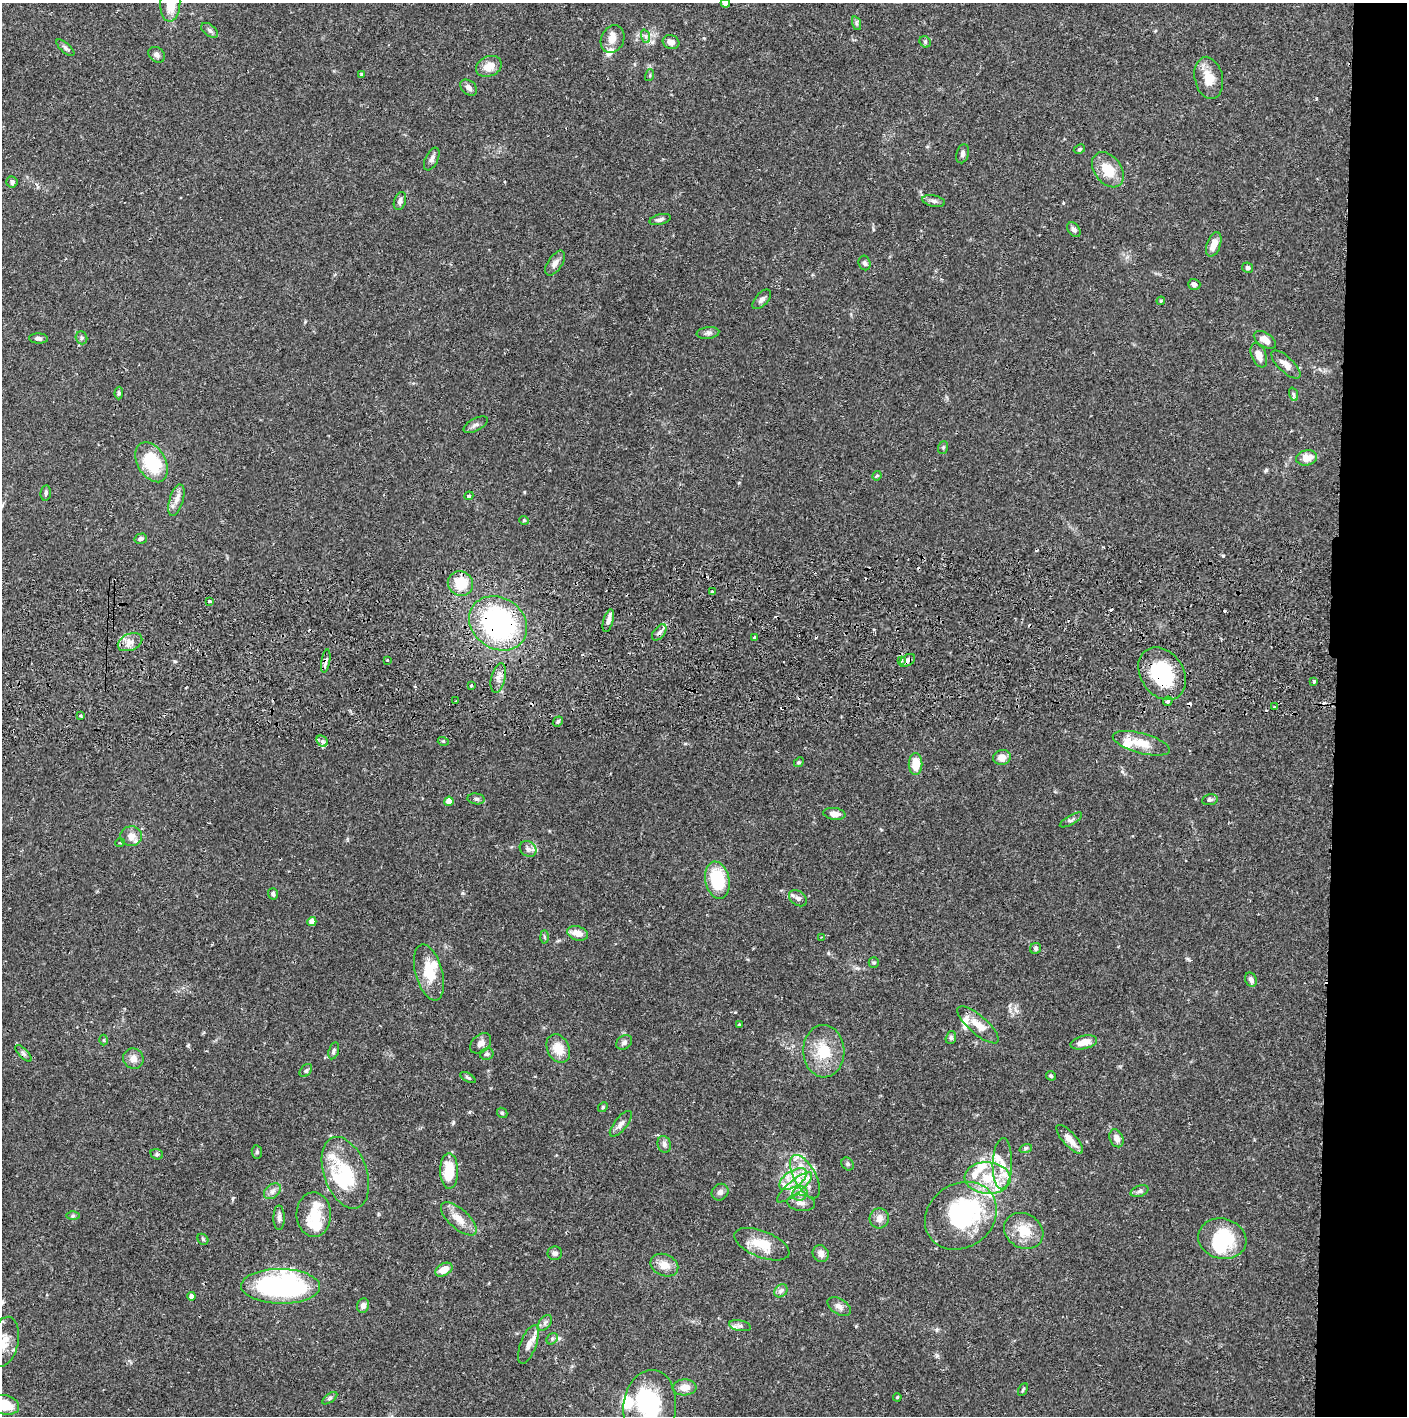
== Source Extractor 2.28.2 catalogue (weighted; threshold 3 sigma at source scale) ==
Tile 6 of 3 x 3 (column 3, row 2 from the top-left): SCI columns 2816-4220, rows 1472-2885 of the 4227 x 4357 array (HDU 1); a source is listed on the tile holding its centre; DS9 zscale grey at full resolution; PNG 1409 x 1418 px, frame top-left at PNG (2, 3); each listed source drawn as its Kron ellipse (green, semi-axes under 4 px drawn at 4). Shown black and unused: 5% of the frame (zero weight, under 2 of 3 exposures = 3% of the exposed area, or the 3 px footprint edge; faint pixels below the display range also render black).
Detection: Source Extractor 2.28.2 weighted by HDU 2 'WHT'; one run over the whole footprint, this tile lists its part. Background 0.0679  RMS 0.0049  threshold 0.0219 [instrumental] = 3 sigma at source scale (4.5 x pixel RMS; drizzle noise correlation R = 1.50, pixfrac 1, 0.05/0.05 arcsec/px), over >= 5 px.
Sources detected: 200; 6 inside a brighter object's white glare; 13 cosmic-ray / hot-pixel residue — neither listed nor drawn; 18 inside a brighter listed object's ellipse — not listed separately; the other 163 listed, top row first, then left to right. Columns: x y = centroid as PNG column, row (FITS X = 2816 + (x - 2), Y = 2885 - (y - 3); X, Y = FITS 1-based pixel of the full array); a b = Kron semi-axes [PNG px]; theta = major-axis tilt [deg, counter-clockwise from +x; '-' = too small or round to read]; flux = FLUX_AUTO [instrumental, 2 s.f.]
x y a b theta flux
725 3 4 4 - 4.2
170 4 18 10 86 12
856 23 7 4 -72 0.88
210 30 10 5 -38 1.5
645 36 7 4 -70 1.1
613 39 14 11 64 4.2
671 42 8 6 -17 2.5
925 42 6 5 - 0.77
65 48 11 5 -42 1.3
157 55 9 7 -40 1.8
489 66 13 10 24 6
362 75 4 4 - 1.1
650 75 6 4 73 0.55
1209 78 21 14 -78 8.9
469 88 9 7 -41 2.4
1079 149 6 4 26 0.59
963 154 10 6 75 1.4
432 159 12 6 64 2.1
1108 170 19 13 -53 10
12 182 6 5 - 1.3
400 201 9 5 71 1.7
934 201 11 5 -12 1.6
660 219 11 5 14 1.5
1074 230 8 5 -54 1.4
1214 244 13 7 70 4.4
555 263 14 7 57 2.6
865 263 7 6 - 1.2
1248 268 6 5 - 1
1194 284 6 5 - 1.5
762 299 12 6 48 1.8
1161 301 4 3 - 0.57
708 333 11 6 6 1.6
81 338 6 5 - 1
38 339 9 5 -3 1.8
1265 340 12 7 -33 4
1259 355 13 7 -68 4.4
1286 365 18 7 -43 4.2
119 393 6 4 88 0.87
1293 394 7 4 -71 0.92
476 425 13 6 28 1.7
943 447 6 5 - 0.75
1307 458 10 7 12 5.8
152 462 21 14 -60 25
877 476 5 4 - 0.67
46 493 7 5 82 1.1
469 496 4 4 - 0.51
176 500 16 7 74 3.4
524 520 5 4 - 0.53
141 539 6 5 - 1.5
460 583 13 12 - 14
712 592 3 3 - 0.91
209 601 3 3 - 1.6
608 621 11 5 74 2.2
498 623 30 25 -35 91
659 632 9 5 51 1.7
754 637 3 2 - 0.64
130 642 13 8 24 3.7
387 660 3 2 - 0.47
901 660 4 3 - 2
907 660 8 5 34 1.8
326 661 12 4 80 1.4
1162 674 28 21 -55 34
498 678 15 7 76 2.9
1314 681 3 3 - 1.6
471 685 3 3 - 1.6
456 701 2 2 - 0.38
1168 701 5 4 - 1.1
1274 707 3 2 - 0.44
80 716 3 3 - 0.87
558 722 5 4 - 0.85
322 741 6 5 - 1.2
443 741 5 3 - 0.49
1141 743 29 10 -15 8.8
1002 757 9 7 16 3.8
799 762 5 4 - 0.6
916 764 11 7 90 9.6
476 799 8 5 -7 1.2
1210 800 8 5 9 1.2
449 801 5 4 - 6.8
834 814 11 6 -8 3.6
1071 820 12 4 30 1.2
131 836 11 10 - 3.9
120 843 5 3 - 0.46
528 849 9 7 -38 1.7
717 880 19 12 -79 24
273 894 5 5 - 1.3
798 898 10 7 -34 2.1
312 922 4 4 - 4.9
578 933 11 7 -16 4.8
544 937 6 4 -88 0.68
821 937 3 3 - 0.51
1035 948 6 5 - 1.2
874 962 5 5 - 0.77
429 973 29 13 -75 13
1251 980 7 5 -68 1.6
739 1025 3 3 - 0.64
978 1025 26 9 -41 7.3
951 1038 6 5 - 0.75
104 1040 5 3 - 0.51
624 1042 8 6 34 1.5
1084 1042 13 6 13 5.5
481 1043 12 8 42 3.1
558 1048 15 11 -64 8.1
334 1051 9 5 74 1.6
824 1051 26 20 -88 16
23 1053 11 4 -45 1.3
487 1054 7 6 - 1.2
133 1059 10 10 - 3.3
306 1071 7 5 50 0.97
1051 1076 5 4 - 0.82
468 1077 8 4 -30 0.79
603 1107 5 4 - 0.65
502 1113 6 4 -42 0.68
621 1124 15 6 51 2.5
1116 1138 9 6 -66 3
1070 1139 18 6 -48 5.3
664 1144 8 6 -73 1.6
1026 1148 6 4 18 0.78
257 1152 7 5 -80 1
157 1154 6 5 - 0.79
848 1164 7 5 -50 1
1002 1164 25 9 88 7.7
449 1171 18 9 -90 15
345 1173 37 21 -70 24
805 1177 24 11 -62 9.6
988 1178 23 16 -3 17
793 1179 15 8 33 6.5
795 1187 22 7 39 5.8
272 1191 9 6 41 2
1139 1191 9 5 18 1.3
720 1192 9 7 41 2.1
800 1194 8 7 - 2.2
801 1203 14 8 -7 3.1
314 1215 22 17 -89 12
73 1216 6 4 1 0.85
961 1216 38 32 35 65
279 1218 12 5 90 1.7
879 1218 10 9 - 3.1
459 1219 22 10 -42 6.6
1024 1231 20 17 -31 11
203 1239 6 5 - 0.74
1222 1239 24 20 -13 26
762 1244 29 13 -21 12
555 1253 7 7 - 1.6
821 1254 9 7 -54 2.5
664 1265 14 10 -23 5.4
444 1270 9 6 28 6.2
281 1286 39 17 -1 100
781 1291 7 6 - 1.4
191 1296 4 4 - 2.1
363 1306 7 6 - 2.2
839 1306 13 7 -32 2.6
545 1323 9 5 54 1.5
740 1326 11 5 -10 1.7
552 1339 6 5 - 0.92
4 1342 25 14 77 8.1
528 1344 20 8 69 4
685 1387 12 8 4 4.9
1023 1389 7 3 63 0.7
897 1397 4 3 - 0.56
330 1398 9 4 35 0.92
5 1405 14 9 -14 12
650 1406 36 26 84 31
Overlapping masked pixels (flux is a lower limit): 4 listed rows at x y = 498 623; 907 660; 326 661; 1162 674
Isophote crosses this tile's border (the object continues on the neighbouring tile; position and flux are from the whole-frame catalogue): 5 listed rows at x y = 725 3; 170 4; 4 1342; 5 1405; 650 1406
Unlisted compact peaks at least as high as the median listed source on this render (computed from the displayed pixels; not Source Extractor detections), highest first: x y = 1266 470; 1223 556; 462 893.